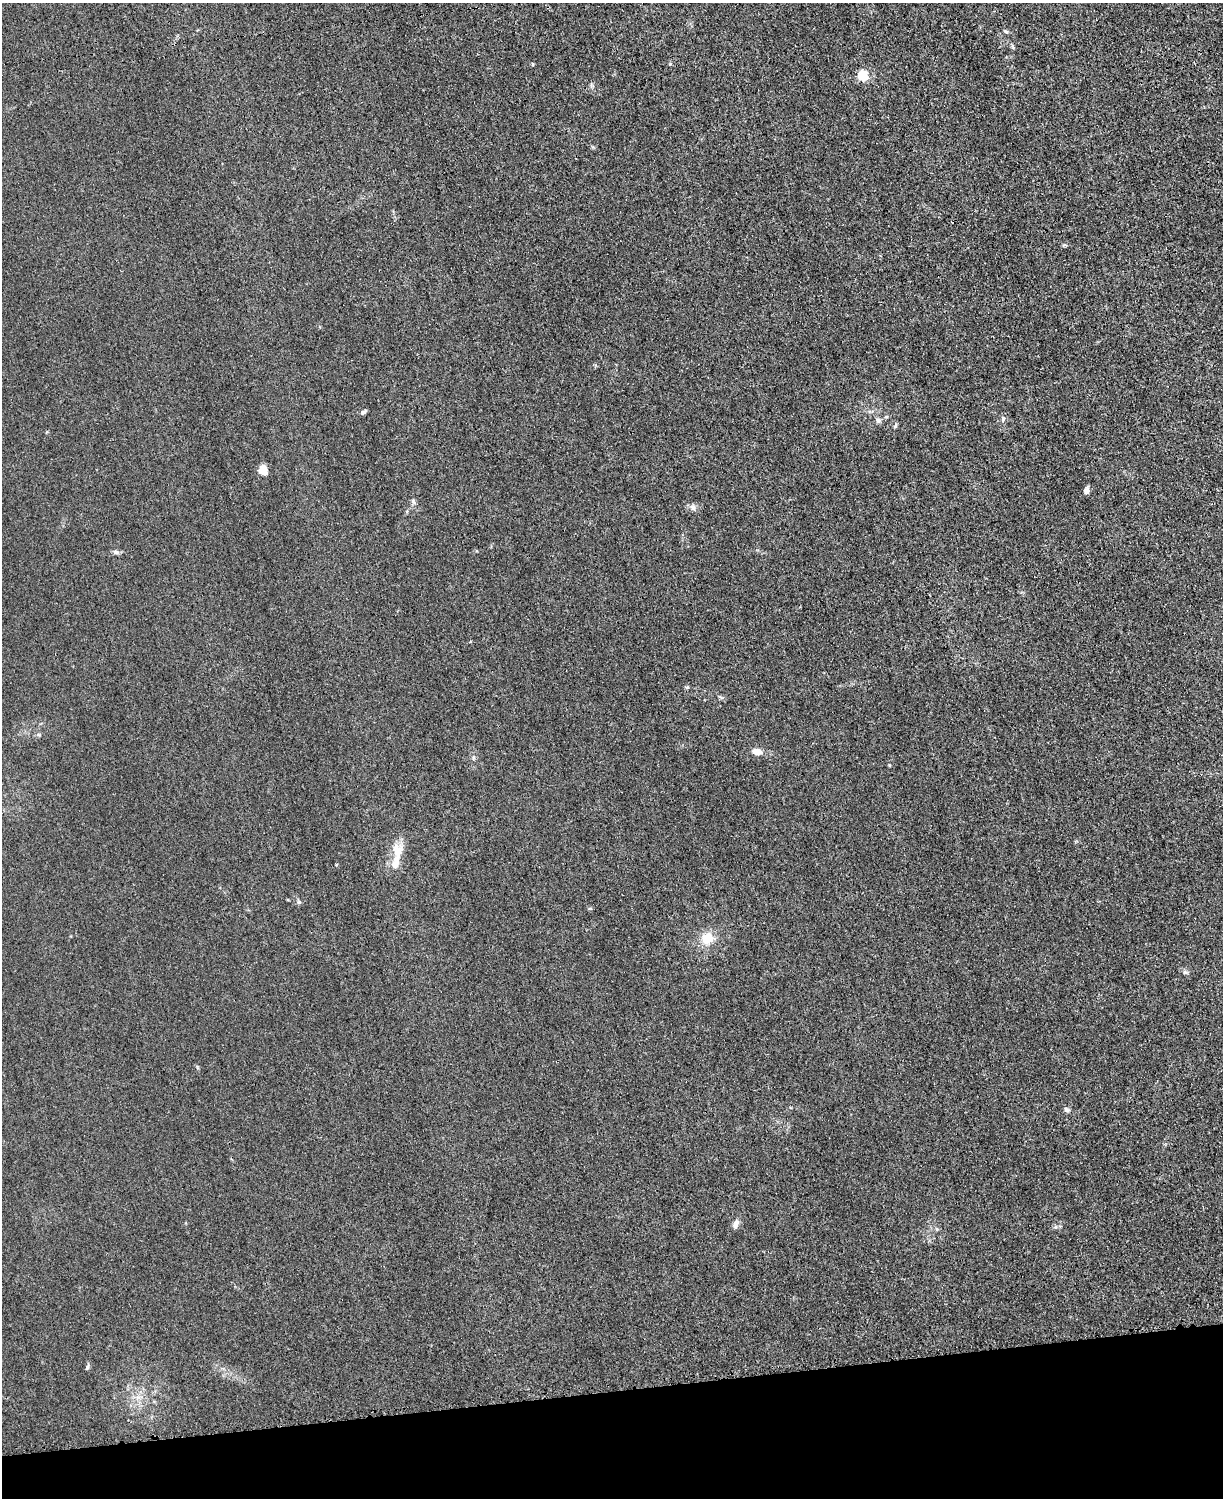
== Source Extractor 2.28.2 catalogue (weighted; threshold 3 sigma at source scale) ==
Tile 10 of 4 x 3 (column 2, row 3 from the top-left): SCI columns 1235-2455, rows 264-1759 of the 4923 x 4898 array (HDU 1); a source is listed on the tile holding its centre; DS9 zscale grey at full resolution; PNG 1225 x 1500 px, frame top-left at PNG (2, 3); no overlay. Shown black and unused: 7% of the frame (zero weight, under 3 of 4 exposures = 2% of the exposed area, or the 3 px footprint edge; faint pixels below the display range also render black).
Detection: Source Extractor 2.28.2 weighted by HDU 2 'WHT'; one run over the whole footprint, this tile lists its part. Background 0.0151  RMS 0.0046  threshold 0.0205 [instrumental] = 3 sigma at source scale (4.5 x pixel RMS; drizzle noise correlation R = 1.50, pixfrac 1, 0.05/0.05 arcsec/px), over >= 5 px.
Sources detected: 25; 1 inside a brighter listed object's ellipse — not listed separately; the other 24 listed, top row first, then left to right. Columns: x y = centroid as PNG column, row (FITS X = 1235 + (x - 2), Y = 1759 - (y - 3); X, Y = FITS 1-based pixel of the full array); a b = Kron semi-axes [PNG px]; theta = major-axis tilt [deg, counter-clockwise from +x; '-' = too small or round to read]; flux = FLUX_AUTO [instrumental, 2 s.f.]
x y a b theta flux
1006 32 6 4 -20 0.6
532 64 5 3 - 0.38
862 76 5 5 - 37
363 412 7 4 36 1.1
886 417 6 4 1 0.62
1003 418 7 5 -89 1.1
878 420 8 6 -31 1.4
895 426 7 4 60 0.66
263 470 10 9 - 4.5
1086 491 6 5 - 2.6
413 501 10 5 -70 1.1
693 507 10 7 -70 1.6
116 552 9 6 -10 1.2
687 687 6 4 -1 0.57
38 735 6 4 -1 0.72
756 752 9 6 -7 4.5
473 758 6 4 89 0.65
397 850 18 15 -78 7
299 902 5 5 - 0.76
707 938 14 13 - 8.2
1185 972 7 5 -45 0.96
1066 1110 8 6 -25 1.2
736 1224 11 6 74 2.6
87 1367 7 4 69 0.87